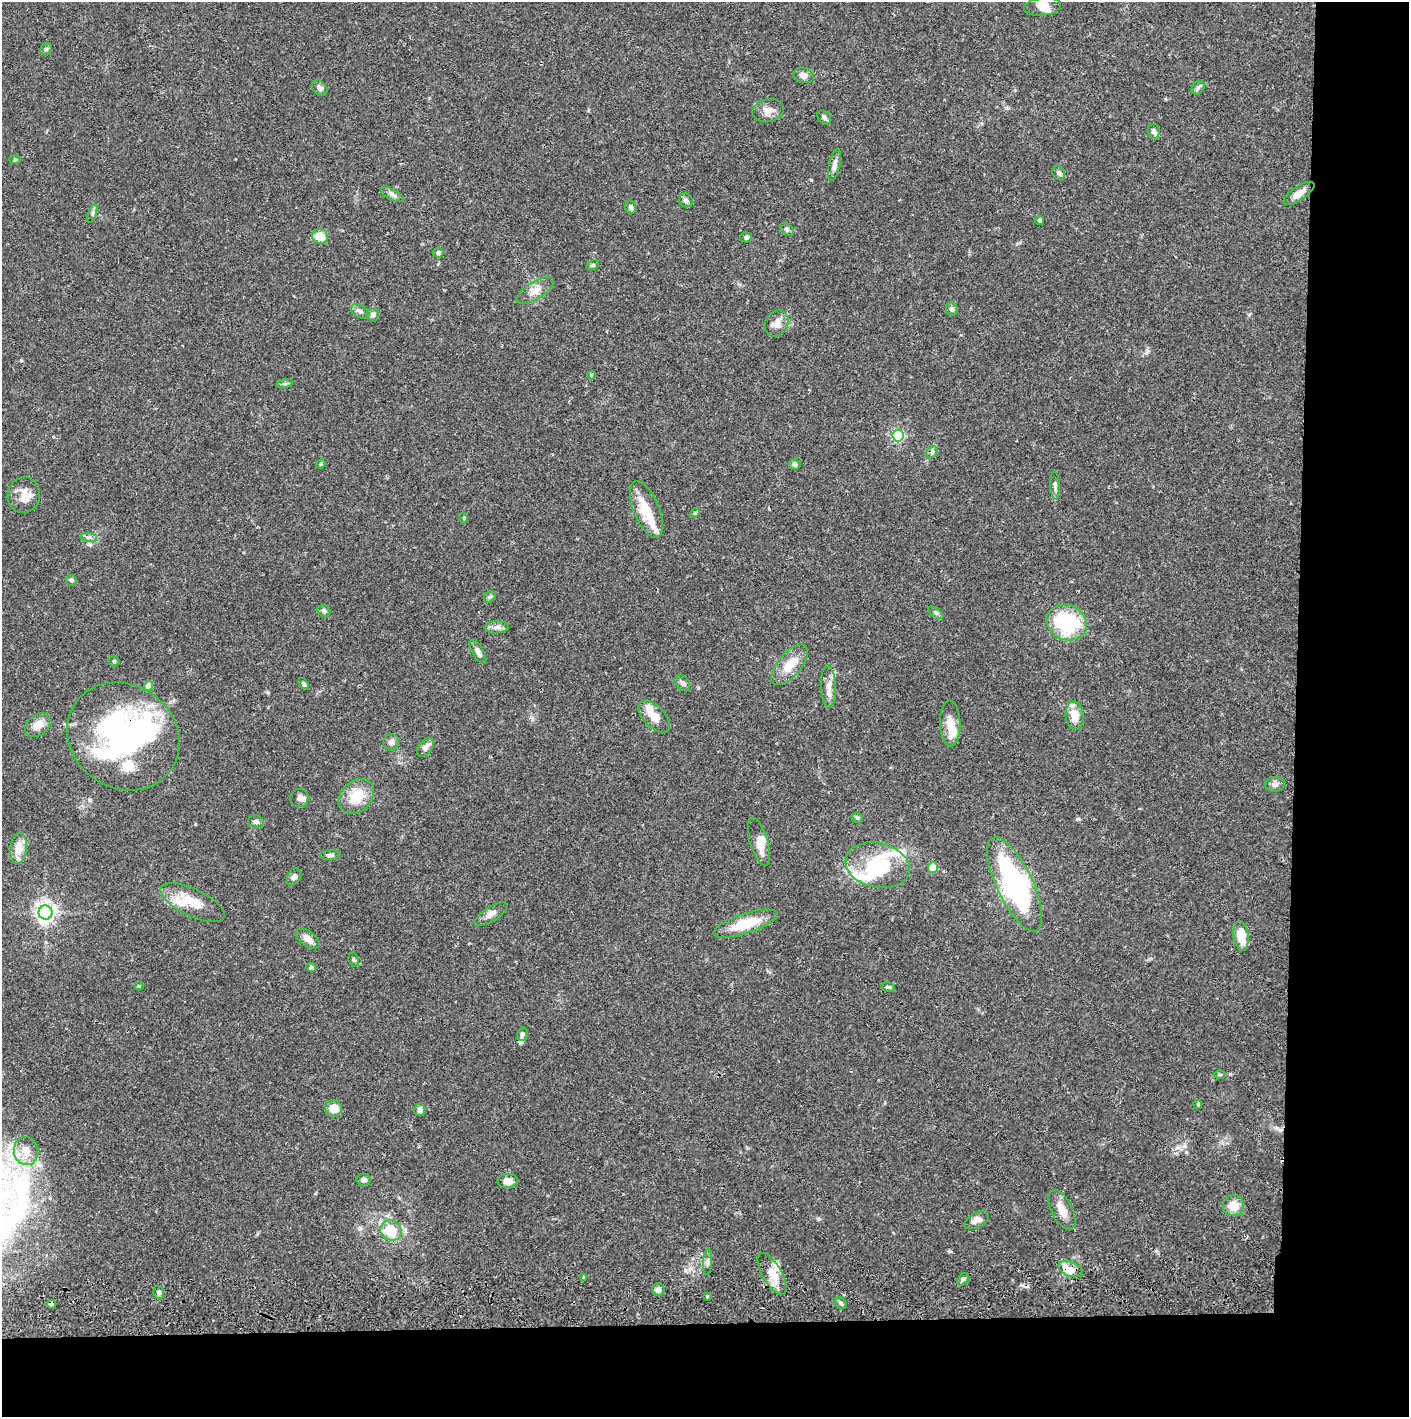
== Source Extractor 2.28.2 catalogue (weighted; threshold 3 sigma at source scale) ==
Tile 9 of 3 x 3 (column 3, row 3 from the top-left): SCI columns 2817-4223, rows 57-1471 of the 4230 x 4358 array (HDU 1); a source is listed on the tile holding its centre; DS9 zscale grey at full resolution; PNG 1411 x 1419 px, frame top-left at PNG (2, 2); each listed source drawn as its Kron ellipse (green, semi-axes under 4 px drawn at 4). Shown black and unused: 14% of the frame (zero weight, under 2 of 3 exposures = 3% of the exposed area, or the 3 px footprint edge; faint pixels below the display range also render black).
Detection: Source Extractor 2.28.2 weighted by HDU 2 'WHT'; one run over the whole footprint, this tile lists its part. Background 0.0683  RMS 0.0049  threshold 0.0219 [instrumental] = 3 sigma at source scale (4.5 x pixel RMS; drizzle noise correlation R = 1.50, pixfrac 1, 0.05/0.05 arcsec/px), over >= 5 px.
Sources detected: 123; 7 inside a brighter object's white glare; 1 cosmic-ray / hot-pixel residue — neither listed nor drawn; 12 inside a brighter listed object's ellipse — not listed separately; the other 103 listed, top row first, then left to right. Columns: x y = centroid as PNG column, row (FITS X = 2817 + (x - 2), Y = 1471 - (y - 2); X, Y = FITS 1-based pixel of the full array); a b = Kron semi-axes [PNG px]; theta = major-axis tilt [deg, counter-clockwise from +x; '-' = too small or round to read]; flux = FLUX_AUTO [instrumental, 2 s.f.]
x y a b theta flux
1043 7 18 9 7 4
46 49 6 5 - 0.83
803 75 10 7 -17 2.6
1198 87 7 5 54 1.1
320 88 9 6 -40 1.6
768 111 16 11 12 4.6
824 117 8 5 -49 1.5
1154 131 7 6 - 1.4
15 160 6 4 2 0.6
834 165 16 5 76 2.3
1059 173 7 6 - 1.1
1299 193 18 7 33 4
392 194 13 5 -28 1.8
686 200 7 6 - 1.6
631 207 6 5 - 1.3
92 213 9 3 69 0.93
1040 220 4 4 - 0.76
787 229 8 5 -40 1.1
320 236 8 7 - 7.9
746 237 6 5 - 0.97
438 253 5 5 - 1.1
593 265 7 4 26 0.71
535 290 21 8 32 4.6
952 309 6 6 - 1.2
360 311 9 6 -33 1.7
373 315 6 6 - 1.5
776 323 14 11 54 4.3
591 375 4 3 - 0.56
285 384 8 4 8 0.99
898 435 6 5 - 69
932 452 6 5 - 0.94
321 464 5 4 - 0.59
795 464 6 5 - 1
1055 486 14 5 -87 1.6
24 495 18 16 81 6.2
646 509 30 13 -67 14
695 513 5 4 - 0.54
464 518 5 3 - 0.5
89 537 8 4 -7 1.3
71 580 6 5 - 1.2
490 597 6 5 - 0.87
324 611 7 5 -40 1.2
936 613 9 4 -35 0.99
1067 622 21 17 -21 43
497 627 12 6 4 2.1
478 652 13 6 -61 2.2
114 661 5 5 - 0.71
790 665 24 12 50 9.5
683 683 8 6 -55 1.5
304 684 6 4 -52 1.1
149 686 5 4 - 7.4
829 686 21 7 -87 3.8
1075 716 14 9 -83 7.9
654 717 20 10 -46 6.9
950 724 23 10 -88 6.8
38 725 14 10 39 4.6
123 736 58 51 -35 110
391 742 8 8 - 2.1
425 747 10 6 53 2.5
1275 784 10 7 7 1.8
356 797 20 15 45 12
299 798 9 9 - 2.5
857 818 6 5 - 0.75
256 822 7 6 - 1.2
759 842 24 9 -74 7.4
19 848 15 8 85 7.6
330 855 10 5 4 1.2
878 865 32 22 -13 28
933 867 5 5 - 16
294 877 9 6 63 1.5
1015 884 51 18 -65 94
192 903 35 13 -26 11
46 913 7 7 - 280
491 914 19 7 33 2.8
745 924 33 10 18 15
1241 936 15 7 -82 9.9
308 939 14 7 -36 3.6
354 960 7 5 -72 0.87
311 967 5 4 - 1.5
139 986 4 4 - 0.45
888 987 7 5 -18 0.88
522 1034 7 5 78 1.4
1220 1074 6 4 0 0.64
1198 1104 5 3 - 0.56
333 1108 8 8 - 6.5
420 1110 6 5 - 1.6
26 1151 14 12 -80 6.2
364 1180 7 6 - 1.5
508 1181 10 7 2 3.5
1233 1206 10 10 - 6.5
1062 1210 21 10 -63 5.9
977 1220 13 7 28 3.3
391 1230 11 10 - 13
708 1262 13 4 87 1.4
1070 1269 13 7 -21 8.7
772 1274 23 9 -60 8.1
584 1278 3 3 - 1.8
963 1279 7 4 52 1
658 1290 6 6 - 1.9
159 1293 7 5 -76 1.1
707 1296 3 2 - 0.67
841 1303 6 5 - 0.94
51 1304 4 3 - 2.6
Overlapping masked pixels (flux is a lower limit): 3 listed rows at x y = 123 736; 1070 1269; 51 1304